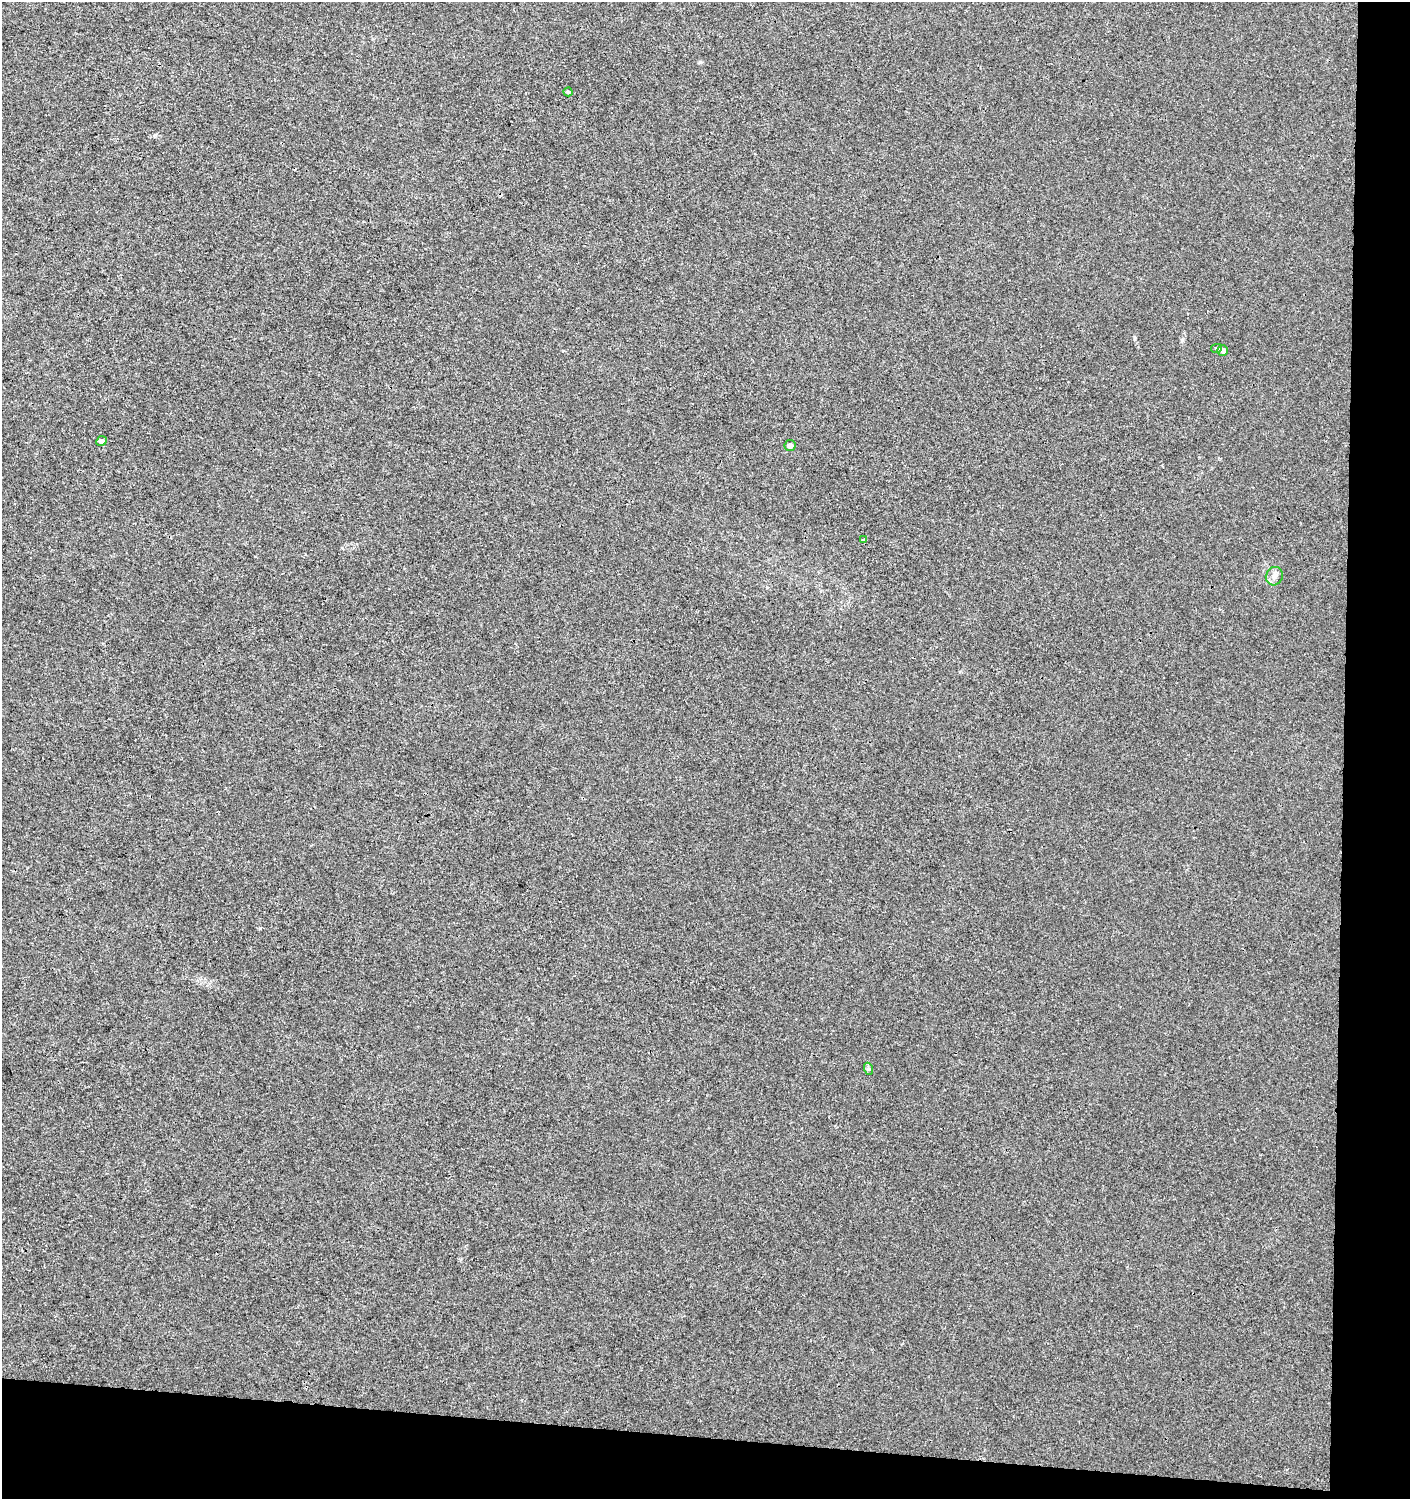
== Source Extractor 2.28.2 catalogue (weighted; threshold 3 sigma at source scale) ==
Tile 9 of 3 x 3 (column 3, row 3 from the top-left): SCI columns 3043-4450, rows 10-1506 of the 4737 x 4499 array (HDU 1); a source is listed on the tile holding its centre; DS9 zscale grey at full resolution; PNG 1412 x 1501 px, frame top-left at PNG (2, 2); each listed source drawn as its Kron ellipse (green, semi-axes under 4 px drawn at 4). Shown black and unused: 9% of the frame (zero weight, under 3 of 4 exposures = <1% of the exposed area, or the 3 px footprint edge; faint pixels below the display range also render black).
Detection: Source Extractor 2.28.2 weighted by HDU 2 'WHT'; one run over the whole footprint, this tile lists its part. Background 0.00118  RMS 0.0033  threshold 0.0149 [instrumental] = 3 sigma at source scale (4.5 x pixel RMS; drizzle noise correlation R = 1.50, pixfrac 1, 0.0396/0.0396 arcsec/px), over >= 5 px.
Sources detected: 9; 1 cosmic-ray / hot-pixel residue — neither listed nor drawn; the other 8 listed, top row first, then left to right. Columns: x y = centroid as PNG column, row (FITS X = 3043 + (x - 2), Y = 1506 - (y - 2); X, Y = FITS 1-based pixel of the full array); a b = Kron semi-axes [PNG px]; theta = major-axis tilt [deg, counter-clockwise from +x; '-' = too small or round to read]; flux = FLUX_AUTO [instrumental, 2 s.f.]
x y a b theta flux
568 92 4 4 - 0.44
1217 348 5 4 - 0.5
1223 351 5 5 - 1.3
101 441 5 5 - 1.2
790 445 6 5 - 1.3
864 539 3 3 - 0.58
1274 576 9 8 - 1.6
869 1069 6 4 -70 0.52